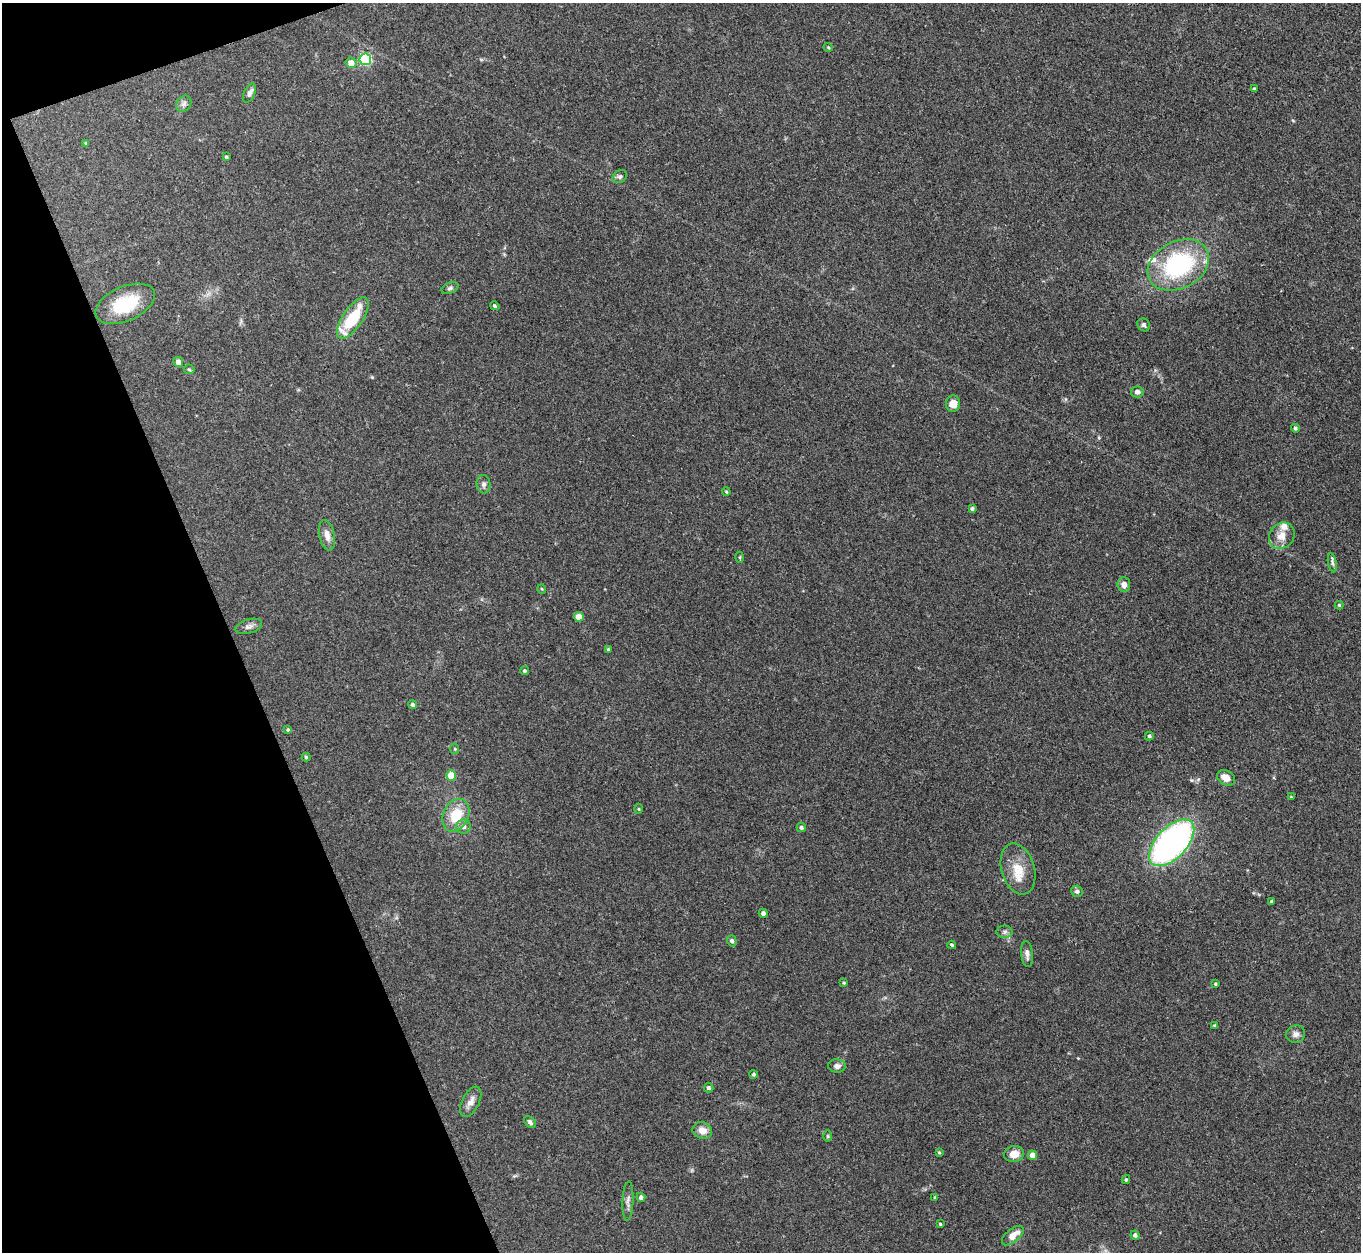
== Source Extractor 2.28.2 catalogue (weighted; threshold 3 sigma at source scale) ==
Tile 5 of 4 x 4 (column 1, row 2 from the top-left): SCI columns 38-1396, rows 2810-4059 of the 5509 x 5488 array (HDU 1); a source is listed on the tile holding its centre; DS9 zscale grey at full resolution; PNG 1363 x 1254 px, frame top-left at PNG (2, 3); each listed source drawn as its Kron ellipse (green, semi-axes under 4 px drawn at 4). Shown black and unused: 18% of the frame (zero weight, under 3 of 4 exposures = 5% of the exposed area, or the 3 px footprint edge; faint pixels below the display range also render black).
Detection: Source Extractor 2.28.2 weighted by HDU 2 'WHT'; one run over the whole footprint, this tile lists its part. Background 0.33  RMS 0.0096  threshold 0.0431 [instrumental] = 3 sigma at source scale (4.5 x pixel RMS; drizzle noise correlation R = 1.50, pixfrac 1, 0.05/0.05 arcsec/px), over >= 5 px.
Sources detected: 80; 4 inside a brighter listed object's ellipse — not listed separately; the other 76 listed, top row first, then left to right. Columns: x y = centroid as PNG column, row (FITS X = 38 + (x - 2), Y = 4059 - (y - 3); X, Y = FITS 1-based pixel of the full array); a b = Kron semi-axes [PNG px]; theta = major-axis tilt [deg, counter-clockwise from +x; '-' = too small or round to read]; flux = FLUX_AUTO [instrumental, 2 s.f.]
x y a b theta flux
828 47 4 3 - 0.96
365 59 6 6 - 100
351 63 5 5 - 8.3
1254 88 3 3 - 1.1
250 93 10 5 65 3.6
184 104 8 7 - 3.1
86 143 3 3 - 1.1
226 157 3 3 - 1.4
620 177 7 6 - 2.2
1178 265 32 23 28 120
450 288 9 5 23 2.4
125 304 31 17 24 45
495 306 5 4 - 1.2
353 318 24 10 55 44
1144 325 7 6 - 2.2
178 362 5 5 - 4.9
189 369 5 4 - 1.2
1137 392 6 5 - 3.9
953 404 8 7 - 10
1295 428 4 4 - 2
484 484 9 7 -85 3.2
726 492 4 3 - 1.1
972 508 4 4 - 1.7
327 535 15 7 -78 7.2
1282 536 14 12 51 11
740 557 5 3 - 1.1
1332 563 10 4 -78 2.3
1124 585 7 6 - 5.3
542 589 5 3 - 0.85
1339 605 4 4 - 1.3
579 617 5 5 - 14
249 626 14 7 16 4.3
608 649 3 3 - 1.4
525 671 4 4 - 1.6
413 705 4 4 - 2.4
288 730 3 3 - 1.1
1149 736 4 4 - 1.5
455 749 5 4 - 1.1
306 757 4 4 - 1.2
451 776 5 5 - 19
1226 778 9 7 -30 9.8
1291 797 3 2 - 0.76
639 809 5 3 - 0.87
456 815 17 12 65 26
463 826 7 7 - 3.6
801 827 5 4 - 1.9
1172 843 29 15 47 310
1018 869 26 16 -74 20
1077 891 6 5 - 2.8
1271 901 4 3 - 1
763 913 4 4 - 2.7
1005 932 8 6 2 2.9
732 941 5 4 - 2.9
952 945 4 3 - 1.3
1027 954 13 6 -84 4.2
844 983 3 3 - 1
1215 984 4 3 - 1.1
1215 1026 4 3 - 1.6
1296 1034 9 8 - 4.5
837 1066 9 6 -5 4
753 1074 4 4 - 1.8
709 1088 5 4 - 2
471 1102 16 8 63 7.1
530 1122 7 5 -43 2.4
702 1130 10 8 -18 8.9
828 1136 6 4 -90 1.2
939 1153 3 3 - 1
1014 1154 10 8 14 9.5
1032 1155 5 4 - 7.4
1126 1179 5 3 - 1.5
641 1197 4 4 - 2.7
935 1198 4 3 - 1.3
628 1201 20 5 87 4.4
940 1224 3 3 - 0.98
1013 1235 13 6 40 9.9
1135 1235 4 4 - 2.2